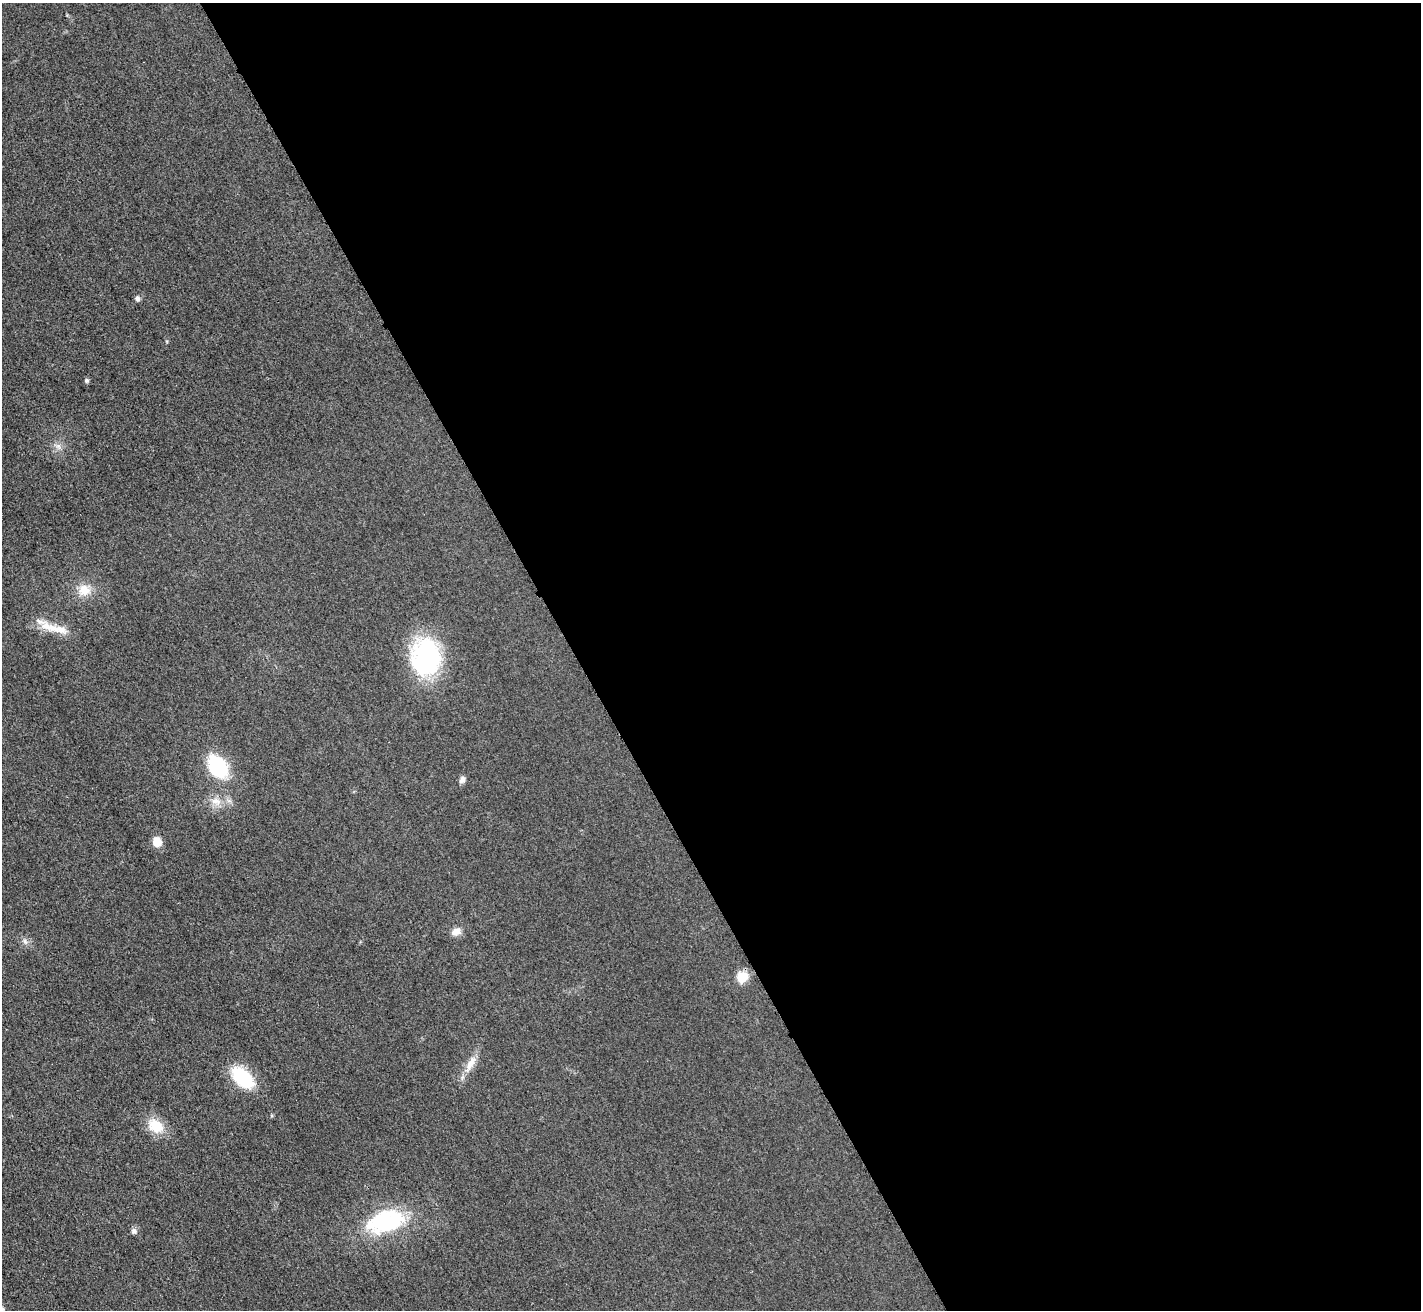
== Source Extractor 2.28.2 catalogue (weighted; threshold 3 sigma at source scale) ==
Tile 8 of 4 x 4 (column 4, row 2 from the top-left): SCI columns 4279-5697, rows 2787-4094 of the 5720 x 5713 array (HDU 1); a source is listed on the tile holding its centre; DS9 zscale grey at full resolution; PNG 1423 x 1312 px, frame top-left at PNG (2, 3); no overlay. Shown black and unused: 60% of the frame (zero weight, under 3 of 4 exposures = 2% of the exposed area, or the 3 px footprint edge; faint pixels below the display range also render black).
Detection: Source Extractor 2.28.2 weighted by HDU 2 'WHT'; one run over the whole footprint, this tile lists its part. Background 0.0237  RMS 0.0059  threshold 0.0264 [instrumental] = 3 sigma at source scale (4.5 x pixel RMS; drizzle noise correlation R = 1.50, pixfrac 1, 0.05/0.05 arcsec/px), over >= 5 px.
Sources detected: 19; all 19 listed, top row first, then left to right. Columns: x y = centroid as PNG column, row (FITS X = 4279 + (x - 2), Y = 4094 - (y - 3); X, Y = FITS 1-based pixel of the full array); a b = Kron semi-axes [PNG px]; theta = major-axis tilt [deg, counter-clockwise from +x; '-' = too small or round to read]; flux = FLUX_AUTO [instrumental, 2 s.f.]
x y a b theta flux
137 298 7 6 - 1.6
86 380 5 5 - 1.4
58 446 10 7 -45 2.6
84 590 15 14 - 9
50 627 35 10 -19 12
426 657 36 29 -85 81
218 767 21 15 -54 40
462 780 9 7 68 2.2
216 801 16 10 -16 6.3
157 842 8 8 - 9
456 932 12 9 15 4.1
25 941 9 6 -63 2
742 977 11 10 - 10
471 1063 23 9 59 7.3
243 1078 22 13 -42 37
156 1126 19 15 -37 13
385 1222 46 25 16 56
134 1231 7 7 - 2
2 1309 7 6 - 1.5
Isophote crosses this tile's border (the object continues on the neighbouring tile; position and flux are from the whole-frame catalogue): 1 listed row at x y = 2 1309